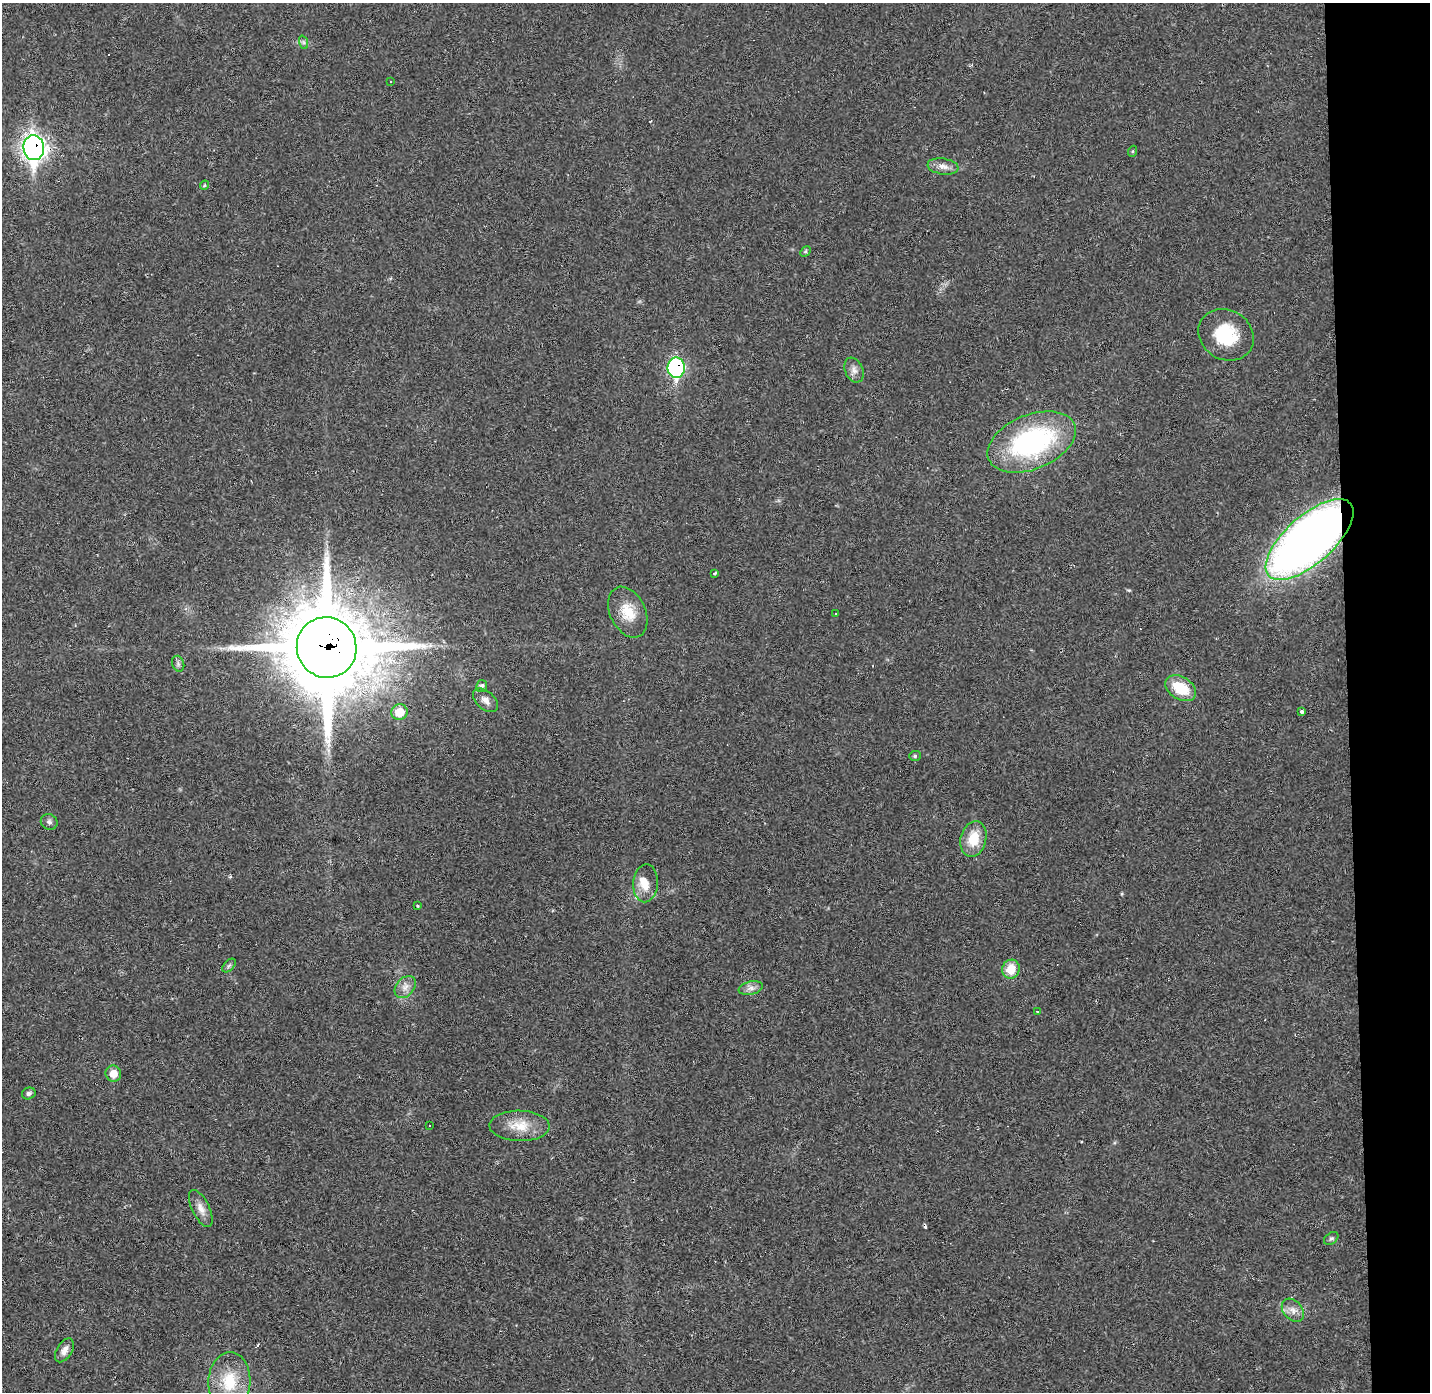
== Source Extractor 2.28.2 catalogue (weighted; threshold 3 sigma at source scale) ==
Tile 6 of 3 x 3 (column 3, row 2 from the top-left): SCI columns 2858-4285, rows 1432-2821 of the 4285 x 4255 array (HDU 1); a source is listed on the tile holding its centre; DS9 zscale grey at full resolution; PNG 1432 x 1394 px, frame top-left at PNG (2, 3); each listed source drawn as its Kron ellipse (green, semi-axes under 4 px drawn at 4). Shown black and unused: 6% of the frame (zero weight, under 2 of 3 exposures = <1% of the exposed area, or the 3 px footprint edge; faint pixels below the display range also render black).
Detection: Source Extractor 2.28.2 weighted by HDU 2 'WHT'; one run over the whole footprint, this tile lists its part. Background 0.0431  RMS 0.0043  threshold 0.0193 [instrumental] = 3 sigma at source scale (4.5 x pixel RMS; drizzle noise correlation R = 1.50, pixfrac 1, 0.05/0.05 arcsec/px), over >= 5 px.
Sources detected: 49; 7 cosmic-ray / hot-pixel residue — neither listed nor drawn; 1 inside a brighter listed object's ellipse — not listed separately; the other 41 listed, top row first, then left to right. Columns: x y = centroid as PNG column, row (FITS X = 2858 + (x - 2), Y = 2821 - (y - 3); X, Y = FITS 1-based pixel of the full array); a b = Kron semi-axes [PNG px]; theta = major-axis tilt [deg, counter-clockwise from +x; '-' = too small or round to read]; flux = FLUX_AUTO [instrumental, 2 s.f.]
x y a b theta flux
303 42 7 4 -71 0.83
391 82 2 2 - 0.35
34 148 12 10 -84 260
1133 151 5 3 - 0.46
943 166 16 8 -8 3.1
204 185 5 3 - 0.49
805 251 6 4 46 0.6
1226 335 29 24 -32 20
676 368 10 8 -90 67
854 370 13 9 -67 2.5
1032 442 46 27 22 74
1309 540 55 24 42 360
715 573 3 3 - 0.76
628 612 27 17 -64 10
835 613 3 3 - 0.93
327 647 30 29 - 5600
178 664 8 6 -71 1.1
482 686 6 5 - 1.2
1181 688 16 11 -32 13
485 700 15 9 -41 2.8
399 712 8 8 - 7.9
1302 712 4 3 - 1.1
915 756 6 5 - 0.73
49 822 8 7 - 1.4
973 839 18 12 76 10
645 883 19 12 86 6.4
417 906 4 2 - 0.38
229 966 8 5 45 0.96
1011 969 9 9 - 7.6
405 987 12 9 50 2.9
751 988 12 6 13 2.2
1037 1011 3 2 - 0.26
113 1074 8 8 - 4.5
29 1093 7 5 23 1.1
429 1126 3 3 - 0.78
520 1126 30 15 -1 9.4
201 1208 20 8 -64 3.5
1331 1238 8 5 37 0.87
1293 1310 13 9 -48 3
64 1350 13 7 58 2.8
229 1381 29 21 87 16
Overlapping masked pixels (flux is a lower limit): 4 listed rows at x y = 34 148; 676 368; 1309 540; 327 647
Isophote crosses this tile's border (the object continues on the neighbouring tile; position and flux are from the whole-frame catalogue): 1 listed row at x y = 229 1381